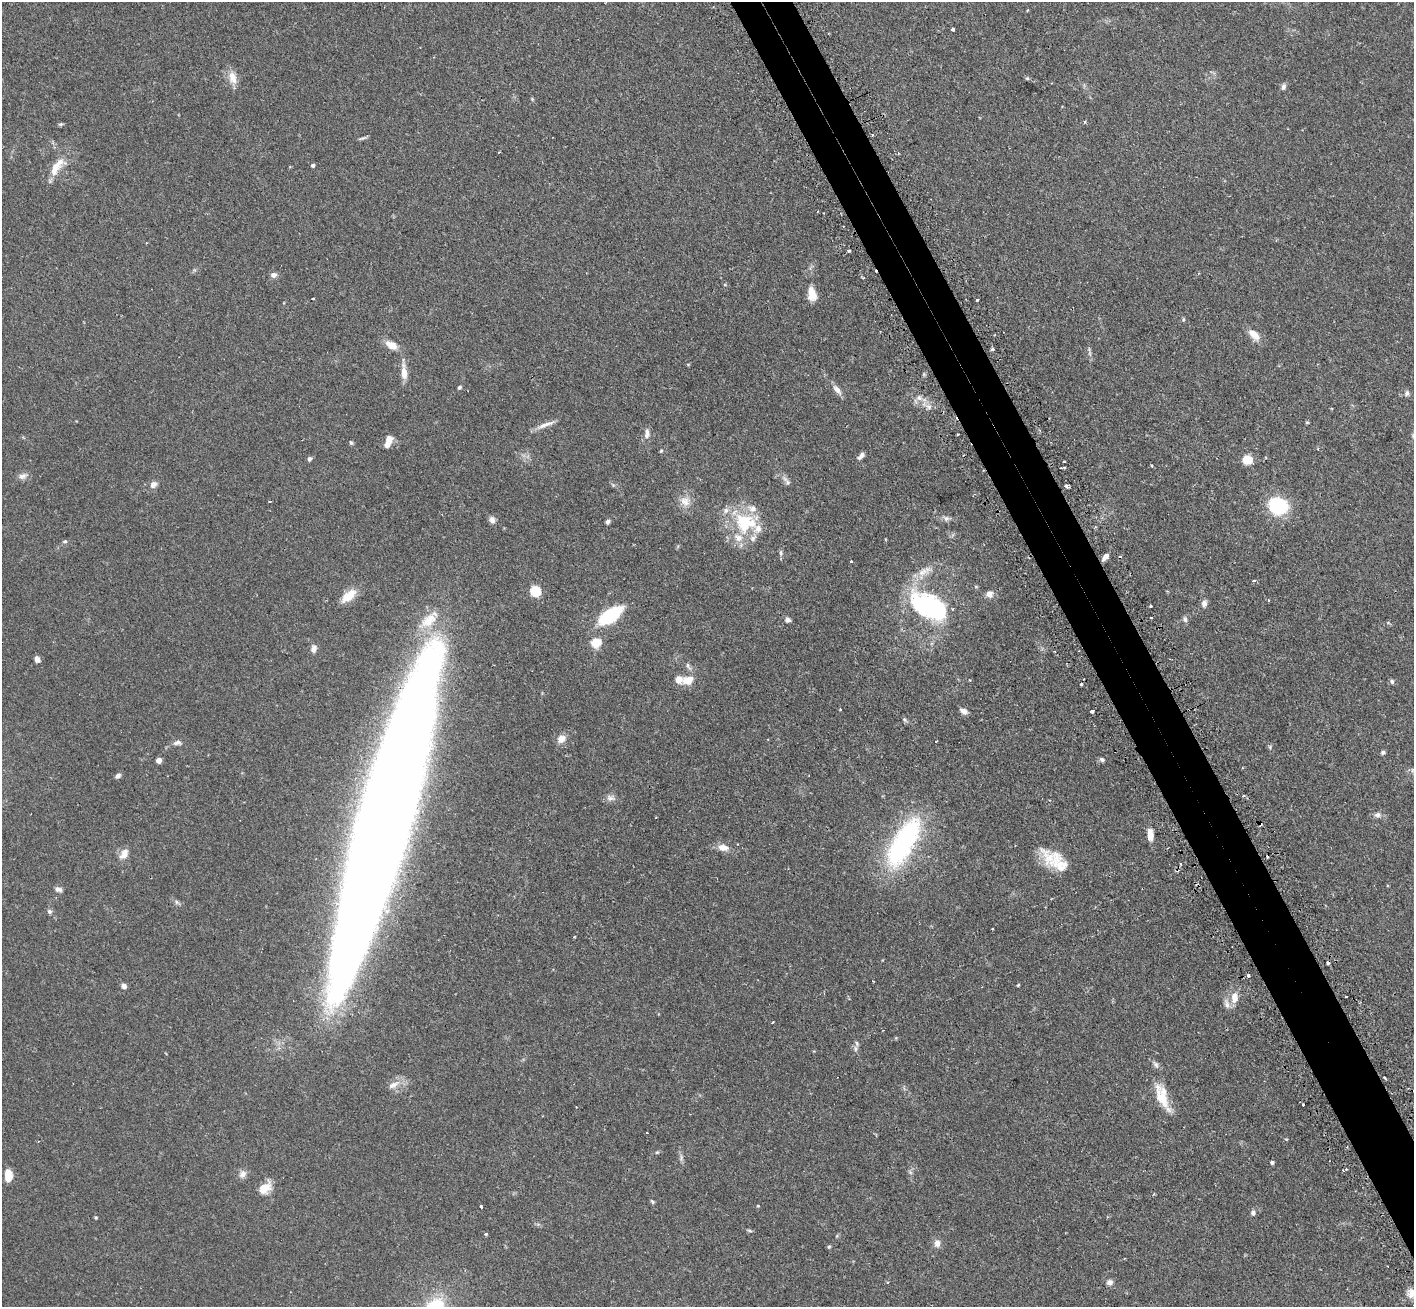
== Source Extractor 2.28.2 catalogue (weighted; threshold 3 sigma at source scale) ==
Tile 6 of 4 x 4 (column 2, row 2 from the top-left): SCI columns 1456-2867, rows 2793-4097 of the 5734 x 5719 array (HDU 1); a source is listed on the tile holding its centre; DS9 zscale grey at full resolution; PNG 1416 x 1309 px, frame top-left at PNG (2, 2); no overlay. Shown black and unused: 4% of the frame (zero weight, under 2 of 3 exposures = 4% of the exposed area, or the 3 px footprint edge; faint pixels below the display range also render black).
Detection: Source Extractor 2.28.2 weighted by HDU 2 'WHT'; one run over the whole footprint, this tile lists its part. Background 0.153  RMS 0.0061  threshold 0.0275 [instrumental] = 3 sigma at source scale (4.5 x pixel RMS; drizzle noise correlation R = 1.50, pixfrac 1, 0.05/0.05 arcsec/px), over >= 5 px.
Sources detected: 152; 2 inside a brighter object's white glare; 8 cosmic-ray / hot-pixel residue — not listed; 11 inside a brighter listed object's ellipse — not listed separately; the other 131 listed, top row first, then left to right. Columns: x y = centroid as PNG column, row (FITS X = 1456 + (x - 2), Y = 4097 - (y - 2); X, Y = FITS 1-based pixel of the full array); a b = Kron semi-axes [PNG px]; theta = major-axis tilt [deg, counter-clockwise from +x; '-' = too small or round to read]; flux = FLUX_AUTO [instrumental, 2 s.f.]
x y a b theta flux
953 29 3 3 - 2.8
232 78 19 10 -76 6.2
1027 78 6 4 0 0.78
1283 87 9 6 77 1.7
532 99 5 4 - 0.66
1085 122 5 3 - 0.58
60 124 6 4 18 0.85
872 135 4 3 - 0.49
362 138 12 3 15 1.2
499 152 3 2 - 0.58
313 165 5 4 - 1.2
57 167 32 12 52 11
848 251 3 3 - 1.3
273 275 7 6 - 2.5
725 285 5 3 - 0.56
812 294 15 9 -79 7.7
313 298 3 2 - 0.45
977 300 3 3 - 2.9
1183 319 6 3 -73 0.67
1254 334 17 9 -43 6.1
391 345 15 8 -29 6.4
992 349 3 3 - 2.2
1090 353 7 4 -89 1.1
404 372 25 7 -85 6.2
459 387 5 4 - 0.96
837 390 15 6 -52 3.4
1407 393 8 7 - 1.7
919 398 8 8 - 2.8
929 407 7 5 45 1.8
1307 422 5 4 - 0.66
545 425 26 5 21 4.6
647 434 14 7 82 3.1
958 434 3 3 - 1.6
388 441 12 6 70 6.8
351 443 6 4 -72 0.86
1318 449 4 3 - 0.46
661 451 5 4 - 0.63
861 456 11 5 44 2.2
309 459 5 5 - 1.6
1247 459 9 9 - 8.5
1064 461 3 2 - 0.54
23 476 13 8 20 2.8
787 482 10 7 -36 1.8
153 484 10 8 44 2.7
1066 486 5 4 - 1.6
685 501 16 14 -60 6.5
1278 506 20 17 -23 33
946 518 9 7 -25 2.1
492 520 9 7 -76 2.3
607 522 5 5 - 1.5
744 523 27 20 -86 31
65 541 7 5 13 1
781 553 9 5 -90 1.3
1105 557 8 5 49 3
851 562 3 3 - 1
923 572 27 13 30 10
1254 581 4 3 - 1.3
976 587 6 4 -1 0.63
535 591 5 5 - 45
989 594 9 9 - 3.4
348 596 22 10 40 8.4
1204 603 9 6 81 2.5
926 604 40 26 -40 68
1150 606 3 3 - 1.3
611 614 19 12 32 35
1151 618 3 2 - 0.69
1185 619 8 6 -73 1.5
787 620 6 5 - 2.2
596 643 5 5 - 34
314 649 9 7 72 2.8
37 659 7 5 -64 2.4
688 666 13 5 -60 1.9
688 680 10 8 16 7.7
1392 681 6 6 - 1.3
1081 684 3 3 - 3
964 711 8 6 -27 3
1092 711 4 3 - 2.2
905 720 7 4 -32 1
561 739 11 9 37 4.6
936 741 3 2 - 0.47
177 743 12 7 11 2.3
1270 747 5 5 - 0.78
1383 752 5 4 - 1.2
1102 759 6 5 - 1.2
159 760 4 4 - 5.3
1412 770 6 4 -72 0.95
118 776 7 5 44 1.8
610 798 13 8 -7 2.8
1378 815 9 7 -7 2.4
385 818 272 37 74 2600
1260 824 4 3 - 0.95
1150 835 14 7 -87 5.2
903 843 57 22 60 95
723 848 13 8 -9 5
124 854 16 9 56 4.8
1181 864 4 3 - 0.67
1060 865 40 20 -28 17
58 889 9 5 -19 2.1
177 902 8 5 -38 1.4
49 911 7 6 - 1.4
1248 975 3 3 - 1.9
1018 985 3 3 - 0.59
124 986 5 5 - 2.7
1346 997 3 2 - 0.52
1234 998 14 9 85 6.1
772 1022 3 2 - 0.46
855 1049 8 7 - 1.9
1384 1078 4 2 - 0.68
394 1085 20 8 28 5
1162 1096 34 14 -72 15
1303 1105 3 3 - 1.6
1286 1139 4 3 - 0.54
681 1158 8 5 68 1.5
1272 1162 4 4 - 1.3
1346 1169 3 2 - 0.75
910 1172 7 4 -46 1
243 1174 11 8 58 3.1
8 1175 12 7 -89 9.2
265 1188 14 10 41 9.5
652 1202 6 4 -51 0.88
481 1206 3 2 - 1
758 1206 4 3 - 0.44
1253 1213 8 7 - 1.8
96 1217 4 4 - 0.71
749 1231 8 4 -10 0.83
486 1234 4 4 - 0.65
937 1243 10 7 85 3.3
829 1247 5 4 - 0.74
888 1282 4 3 - 0.56
1109 1282 7 6 - 2.6
1411 1293 14 11 74 5.2
Overlapping masked pixels (flux is a lower limit): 2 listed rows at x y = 385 818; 1260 824
Isophote crosses this tile's border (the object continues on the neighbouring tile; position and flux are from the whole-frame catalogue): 1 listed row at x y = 1411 1293